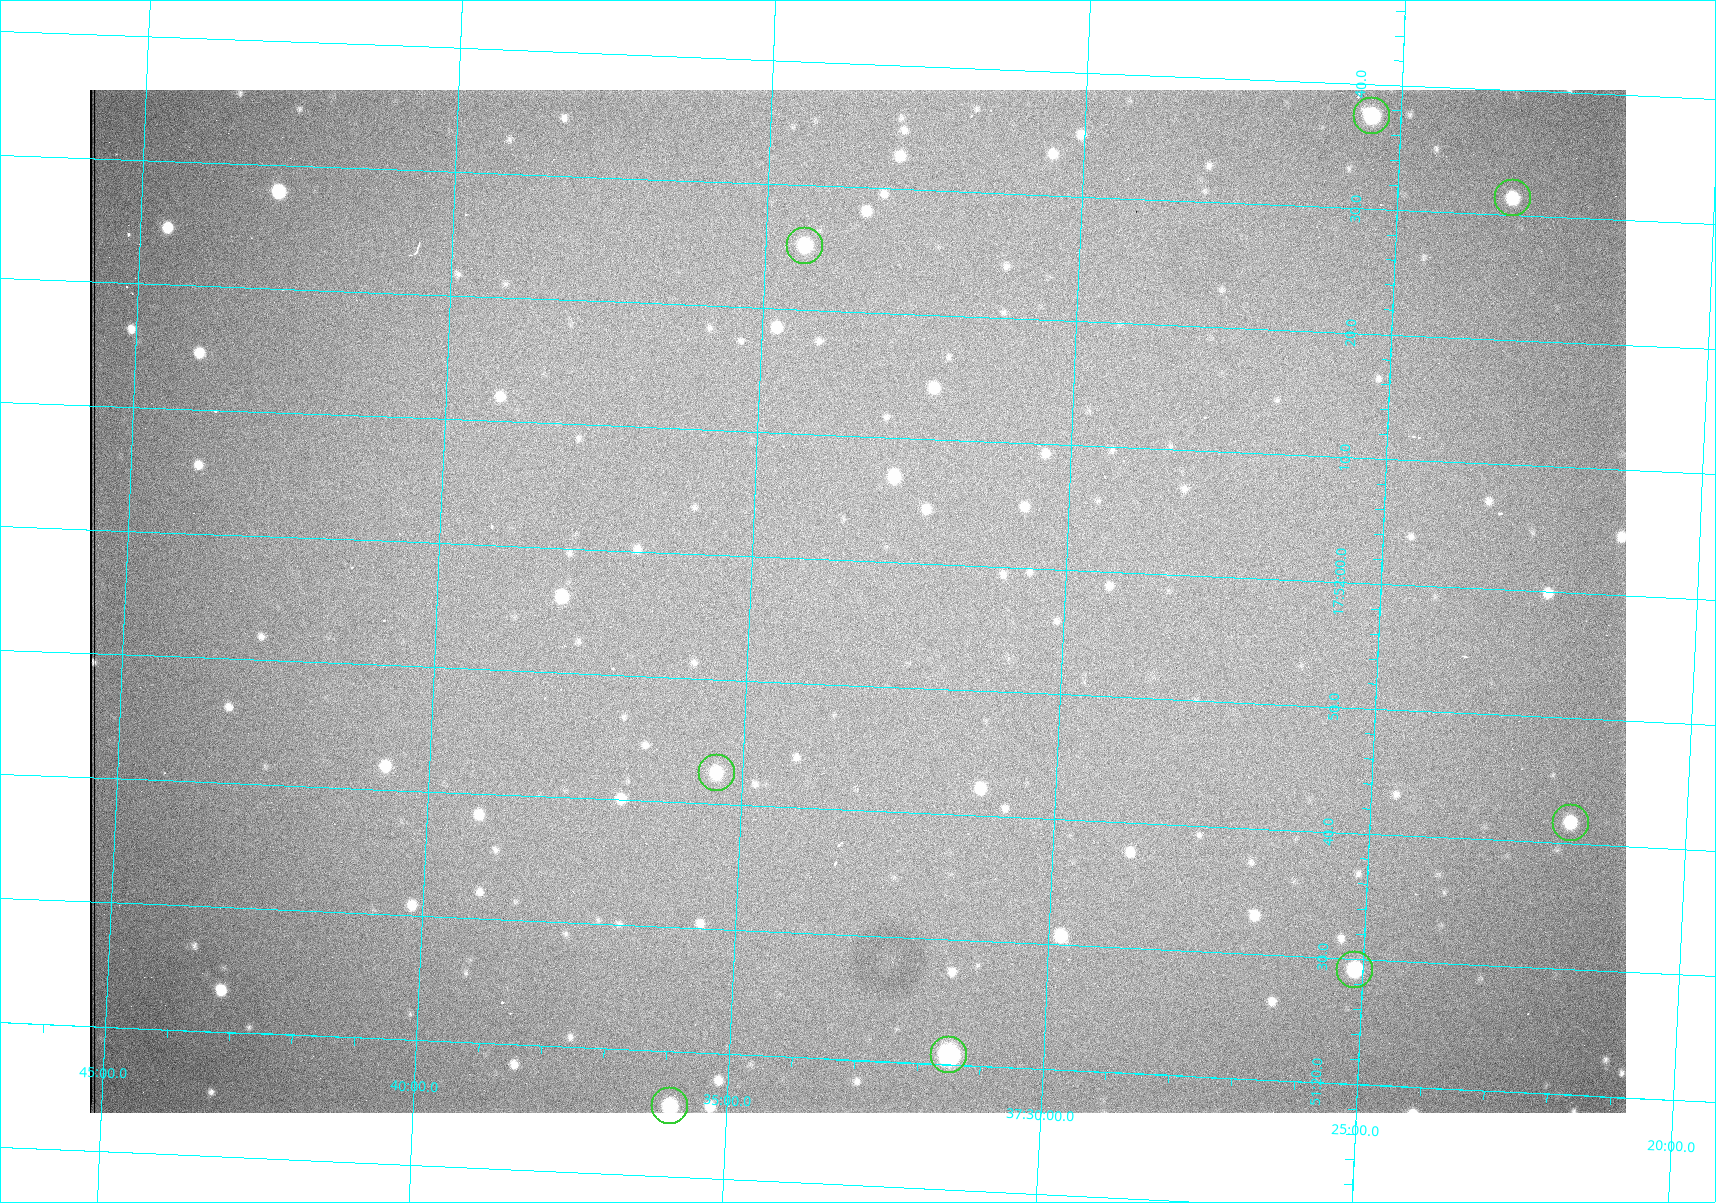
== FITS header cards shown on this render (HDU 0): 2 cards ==
NAXIS1  =                 1536 /fastest changing axis
NAXIS2  =                 1023 /next to fastest changing axis

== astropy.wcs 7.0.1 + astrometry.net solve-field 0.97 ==
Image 1536 x 1023 px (HDU 0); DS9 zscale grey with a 90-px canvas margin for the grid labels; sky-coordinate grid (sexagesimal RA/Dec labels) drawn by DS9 from the SOLVED WCS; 8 Tycho-2 reference stars matched to detected sources circled (green)
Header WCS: RA---TAN/DEC--TAN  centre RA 17:51:57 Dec +37:33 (267.99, +37.55 deg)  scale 0.958 arcsec/px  FOV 24.5' x 16.3'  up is +87 deg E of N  parity flipped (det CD > 0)
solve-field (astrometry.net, Tycho-2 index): VERIFIED the header's WCS against the Tycho-2 star catalogue (8 matches, 0 conflicts) and refined it, rather than solving blind
Solved WCS: RA---TAN-SIP/DEC--TAN-SIP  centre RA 17:51:57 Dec +37:33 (267.99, +37.55 deg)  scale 0.956 arcsec/px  FOV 24.5' x 16.3'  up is +87 deg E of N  parity flipped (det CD > 0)
The solver's refit moves the header's centre by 0.67 arcsec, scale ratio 0.9977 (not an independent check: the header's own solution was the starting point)
Tycho-2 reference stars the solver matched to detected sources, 8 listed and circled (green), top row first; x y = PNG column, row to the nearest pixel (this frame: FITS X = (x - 90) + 1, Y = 1023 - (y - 90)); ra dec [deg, ICRS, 3 dp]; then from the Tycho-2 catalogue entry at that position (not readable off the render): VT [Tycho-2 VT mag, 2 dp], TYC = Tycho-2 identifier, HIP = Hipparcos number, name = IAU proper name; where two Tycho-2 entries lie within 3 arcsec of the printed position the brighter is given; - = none
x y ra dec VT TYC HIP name
1372 116 268.156 +37.424 11.25 2620-712-1 - -
1513 198 268.131 +37.386 12.62 2620-526-1 - -
805 246 268.105 +37.573 11.82 3089-995-1 - -
717 773 267.927 +37.590 11.84 3089-1137-1 - -
1571 823 267.924 +37.364 11.94 2620-391-1 - -
1355 970 267.871 +37.419 11.35 2620-812-1 - -
949 1055 267.836 +37.525 9.96 3089-889-1 - -
670 1106 267.815 +37.598 11.54 3089-1081-1 - -